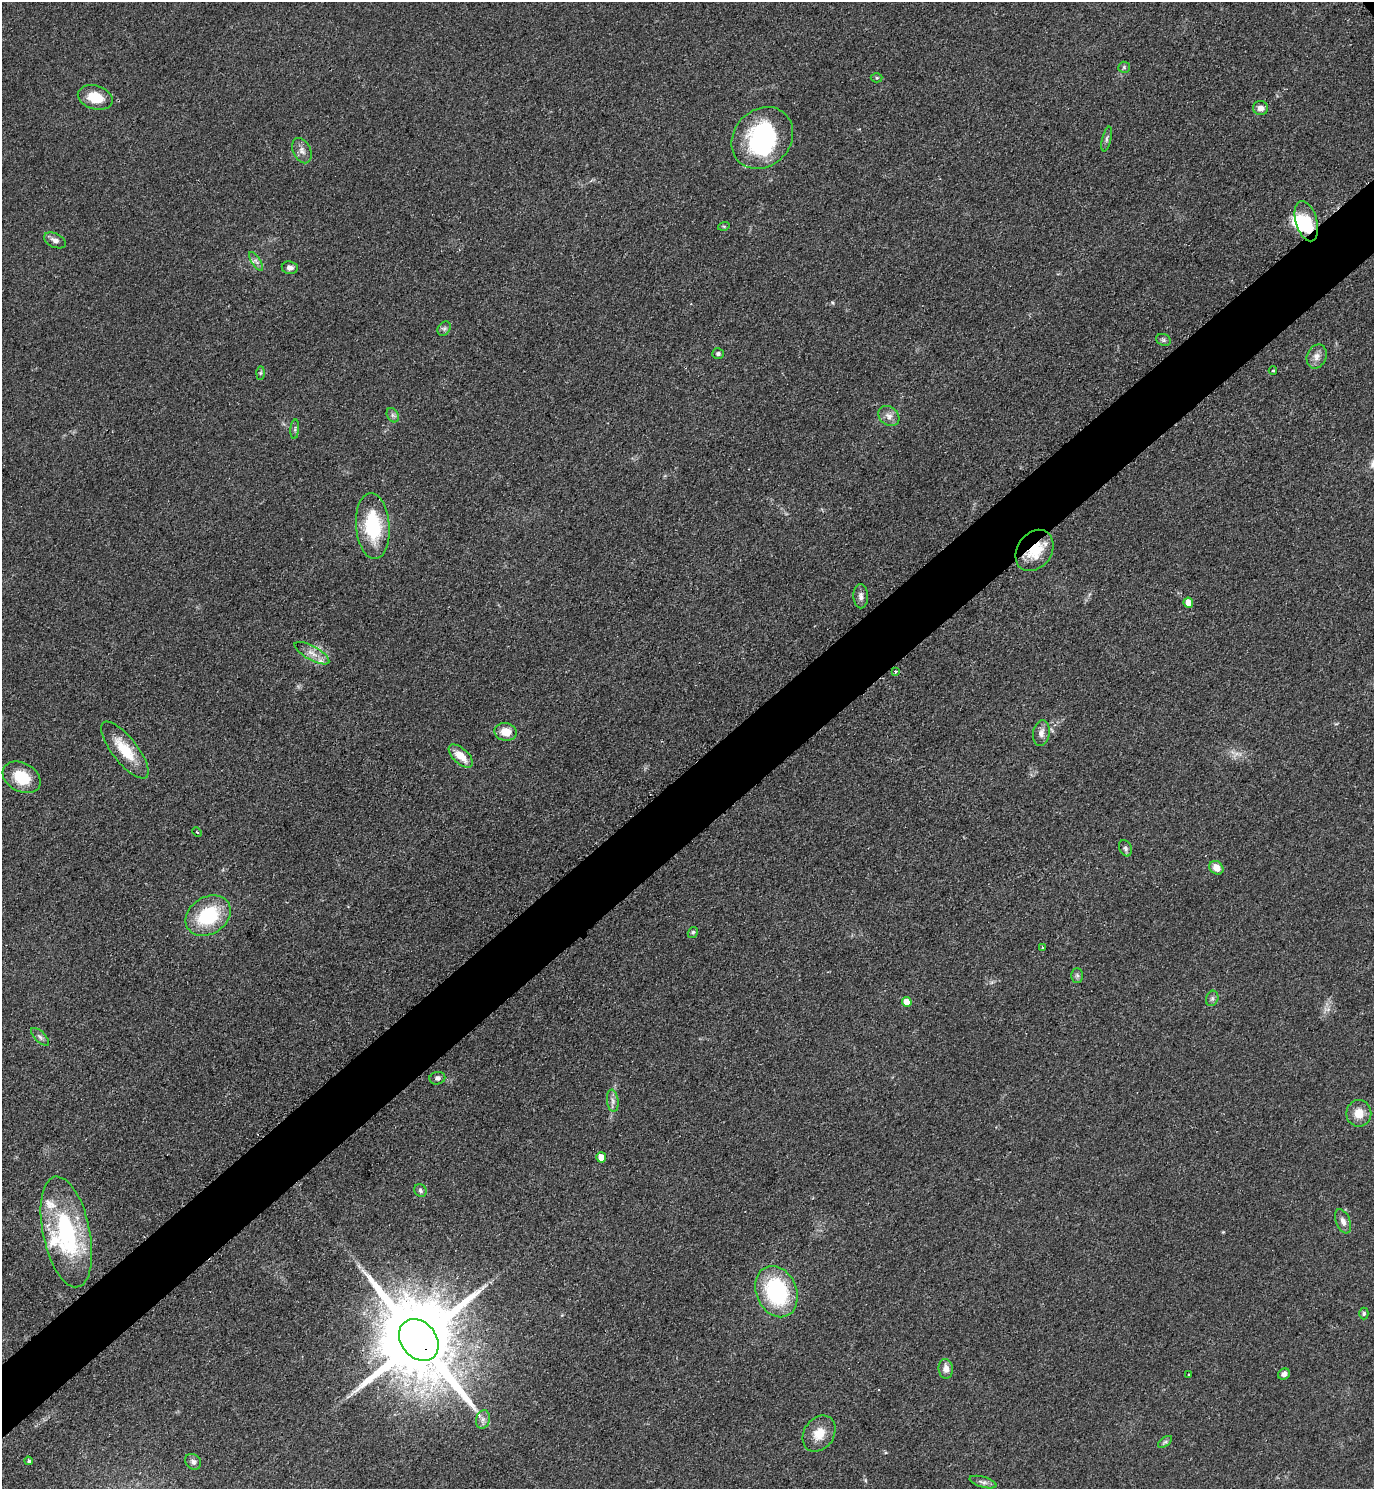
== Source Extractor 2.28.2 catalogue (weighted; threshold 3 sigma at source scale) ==
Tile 7 of 4 x 4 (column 3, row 2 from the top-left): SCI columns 3059-4430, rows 2983-4469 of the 5971 x 5974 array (HDU 1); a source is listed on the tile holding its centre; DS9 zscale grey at full resolution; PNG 1376 x 1491 px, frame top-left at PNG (2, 2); each listed source drawn as its Kron ellipse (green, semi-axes under 4 px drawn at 4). Shown black and unused: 5% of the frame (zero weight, under 2 of 3 exposures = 1% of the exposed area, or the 3 px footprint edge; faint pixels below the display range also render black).
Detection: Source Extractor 2.28.2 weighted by HDU 2 'WHT'; one run over the whole footprint, this tile lists its part. Background 0.0784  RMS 0.0076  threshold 0.0344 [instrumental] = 3 sigma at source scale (4.5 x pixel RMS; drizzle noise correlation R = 1.50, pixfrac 1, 0.05/0.05 arcsec/px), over >= 5 px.
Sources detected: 69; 3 inside a brighter object's white glare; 2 cosmic-ray / hot-pixel residue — neither listed nor drawn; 3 inside a brighter listed object's ellipse — not listed separately; the other 61 listed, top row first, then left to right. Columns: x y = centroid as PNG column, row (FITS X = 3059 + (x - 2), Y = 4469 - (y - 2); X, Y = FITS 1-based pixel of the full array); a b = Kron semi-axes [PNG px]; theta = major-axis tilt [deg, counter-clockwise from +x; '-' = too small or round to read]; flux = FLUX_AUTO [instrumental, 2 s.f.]
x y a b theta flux
1124 67 6 5 - 1.3
877 78 6 4 1 1.2
95 97 18 12 -17 19
1260 108 7 7 - 4.4
762 138 33 28 47 95
1107 139 12 4 77 2.2
302 151 13 8 -64 4.8
1306 221 21 10 -74 26
724 226 6 4 17 0.89
55 240 12 7 -26 3.9
256 261 11 4 -56 2.5
290 268 8 6 -8 3.2
444 329 8 6 54 2
1163 340 7 5 -21 1.8
718 354 6 5 - 2
1317 356 12 9 66 5
1273 371 4 3 - 0.81
260 373 6 4 88 1.1
393 415 7 5 -59 2
889 416 11 9 -40 4.7
295 429 10 3 86 1.6
373 526 33 17 -85 49
1034 550 22 17 55 22
861 596 12 7 -89 3.7
1188 603 5 4 - 8
312 653 19 7 -29 6.9
895 672 3 3 - 2.1
505 732 11 9 -12 10
1041 733 13 8 81 4.7
125 750 35 12 -52 24
461 756 15 7 -42 12
22 777 20 14 -30 24
197 832 5 3 - 0.7
1125 848 8 6 -65 2.1
1216 868 7 6 - 7.6
208 916 24 18 32 48
693 932 6 5 - 1.2
1042 947 3 2 - 0.96
1077 975 7 6 - 1.9
1212 998 8 6 70 2
907 1002 5 4 - 7.6
40 1037 11 5 -44 2.2
437 1078 8 6 13 2.3
613 1101 11 5 -83 3.2
1359 1113 13 12 - 10
601 1157 5 5 - 8.5
420 1190 7 6 - 1.8
1343 1221 13 7 -67 4.1
66 1232 56 23 -78 97
776 1292 26 20 -67 78
1364 1314 6 4 90 1.2
419 1340 23 17 -51 12000
946 1369 10 7 -84 4.7
1284 1374 6 5 - 3
1189 1375 3 3 - 1.1
483 1419 9 7 74 3.3
819 1434 19 15 55 13
1165 1442 8 4 36 1.6
29 1461 4 3 - 1.9
193 1462 9 7 -43 2.9
983 1482 14 5 -16 2.7
Overlapping masked pixels (flux is a lower limit): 3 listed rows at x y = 1306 221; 1034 550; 419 1340